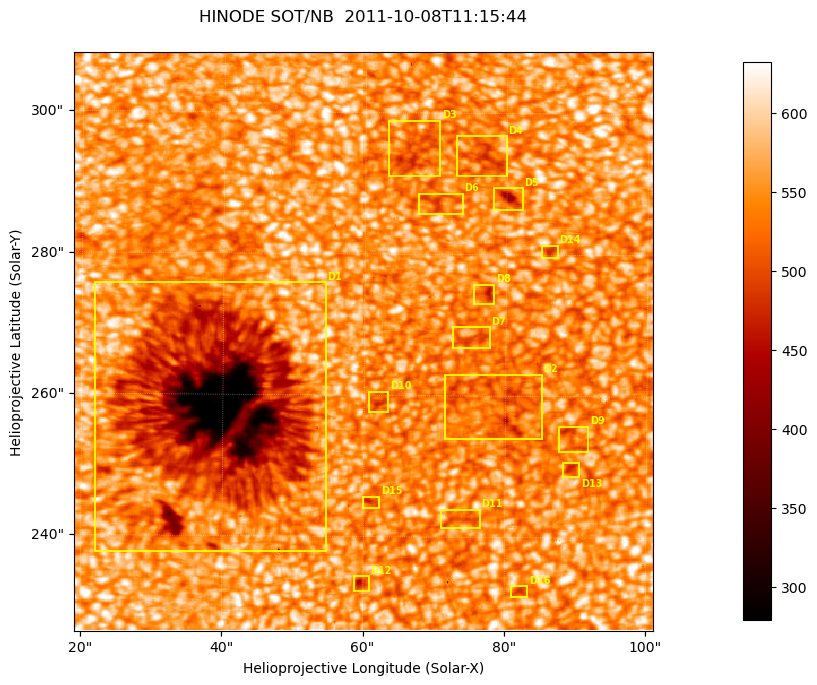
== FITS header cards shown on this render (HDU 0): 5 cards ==
TELESCOP= 'HINODE'
INSTRUME= 'SOT/NB'
DATE_OBS= '2011-10-08T11:15:44.187'
CTYPE1  = 'Solar-X'
CTYPE2  = 'Solar-Y'

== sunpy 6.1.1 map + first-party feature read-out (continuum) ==
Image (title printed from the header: HINODE SOT/NB  2011-10-08T11:15:44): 512 x 512 px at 0.16 arcsec/px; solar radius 960 arcsec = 6000 px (partial field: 0.2% of the solar disc is inside the frame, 100% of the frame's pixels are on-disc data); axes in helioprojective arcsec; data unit not stated in the header (colour bar unlabelled)
Orientation: roll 0.412 deg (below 1 deg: not rotated)
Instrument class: CONTINUUM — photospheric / low-chromospheric filtergram (TF Fe I 5576): granulation and sunspots, dark-feature search
Dark features (sunspots / pores): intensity divided by the frame's on-disc median (partial field: no limb-darkening profile); reference = the frame's on-disc median (the 8%-of-disc-diameter window exceeds this field); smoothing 3 px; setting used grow <= 0.94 with closing radius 1 px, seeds <= 0.88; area >= 65 px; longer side >= 6 px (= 0.96 arcsec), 3 px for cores <= 0.7; partial field; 16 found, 16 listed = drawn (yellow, D1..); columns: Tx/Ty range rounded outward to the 1 arcsec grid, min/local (2 s.f., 1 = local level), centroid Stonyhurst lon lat
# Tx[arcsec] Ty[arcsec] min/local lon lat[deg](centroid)
D1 21..55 237..276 0.45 +2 +22
D2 71..86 253..263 0.87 +5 +22
D3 63..71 291..299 0.85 +4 +24
D4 72..80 291..297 0.86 +5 +24
D5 78..83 286..290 0.75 +5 +24
D6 67..74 285..289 0.88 +5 +24
D7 72..78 266..270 0.89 +5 +22
D8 75..79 273..276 0.83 +5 +23
D9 87..92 252..256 0.86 +6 +22
D10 60..64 257..261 0.86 +4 +22
D11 71..77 241..244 0.9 +5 +21
D12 58..61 232..235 0.82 +4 +20
D13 88..91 248..251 0.86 +6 +21
D14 85..88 279..282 0.87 +6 +23
D15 60..63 244..246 0.86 +4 +21
D16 81..84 231..234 0.88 +5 +20